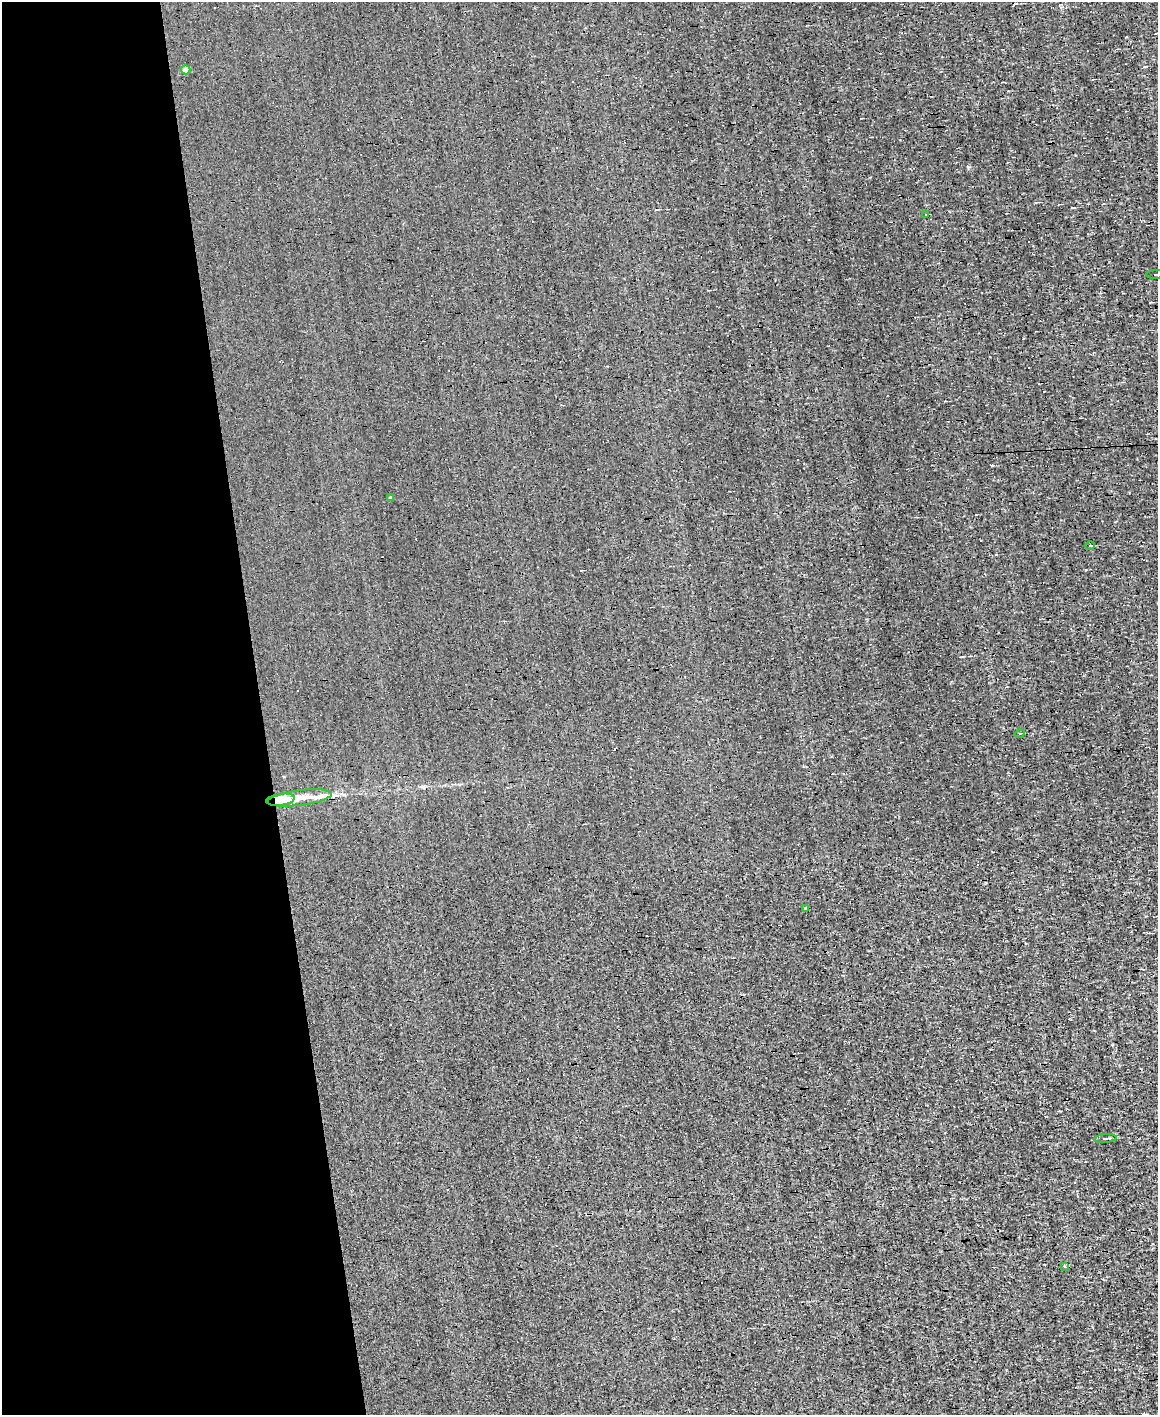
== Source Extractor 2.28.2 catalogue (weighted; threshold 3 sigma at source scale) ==
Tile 5 of 4 x 3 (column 1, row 2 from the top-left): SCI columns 1-1156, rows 1636-3048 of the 4625 x 4573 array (HDU 1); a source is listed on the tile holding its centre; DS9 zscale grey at full resolution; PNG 1160 x 1417 px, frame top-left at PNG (2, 2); each listed source drawn as its Kron ellipse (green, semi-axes under 4 px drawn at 4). Shown black and unused: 23% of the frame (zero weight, under 3 of 4 exposures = <1% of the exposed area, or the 3 px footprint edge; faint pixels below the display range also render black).
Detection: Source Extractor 2.28.2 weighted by HDU 2 'WHT'; one run over the whole footprint, this tile lists its part. Background 1.57e-04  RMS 0.04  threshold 0.179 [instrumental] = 3 sigma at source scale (4.5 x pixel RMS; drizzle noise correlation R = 1.50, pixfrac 1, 0.05/0.05 arcsec/px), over >= 5 px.
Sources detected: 19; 6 cosmic-ray / hot-pixel residue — neither listed nor drawn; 2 inside a brighter listed object's ellipse — not listed separately; the other 11 listed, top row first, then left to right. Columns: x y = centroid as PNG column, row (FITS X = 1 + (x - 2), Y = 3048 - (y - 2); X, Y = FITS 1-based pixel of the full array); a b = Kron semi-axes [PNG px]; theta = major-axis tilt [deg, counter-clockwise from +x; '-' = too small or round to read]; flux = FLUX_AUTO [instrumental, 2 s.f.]
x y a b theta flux
186 70 4 4 - 29
926 214 3 2 - 4.7
1156 274 10 3 4 7.7
391 498 4 3 - 7.1
1090 546 5 3 - 4.1
1020 733 5 3 - 3.3
300 798 32 7 7 60
280 800 14 6 8 68
805 908 3 3 - 3.9
1105 1138 11 3 6 6.4
1064 1267 3 3 - 19
Overlapping masked pixels (flux is a lower limit): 1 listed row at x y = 280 800
Isophote crosses this tile's border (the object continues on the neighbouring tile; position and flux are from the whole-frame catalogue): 1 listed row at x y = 1156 274
Unlisted compact peaks at least as high as the median listed source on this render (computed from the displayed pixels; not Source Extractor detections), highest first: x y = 968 167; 992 466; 1086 570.